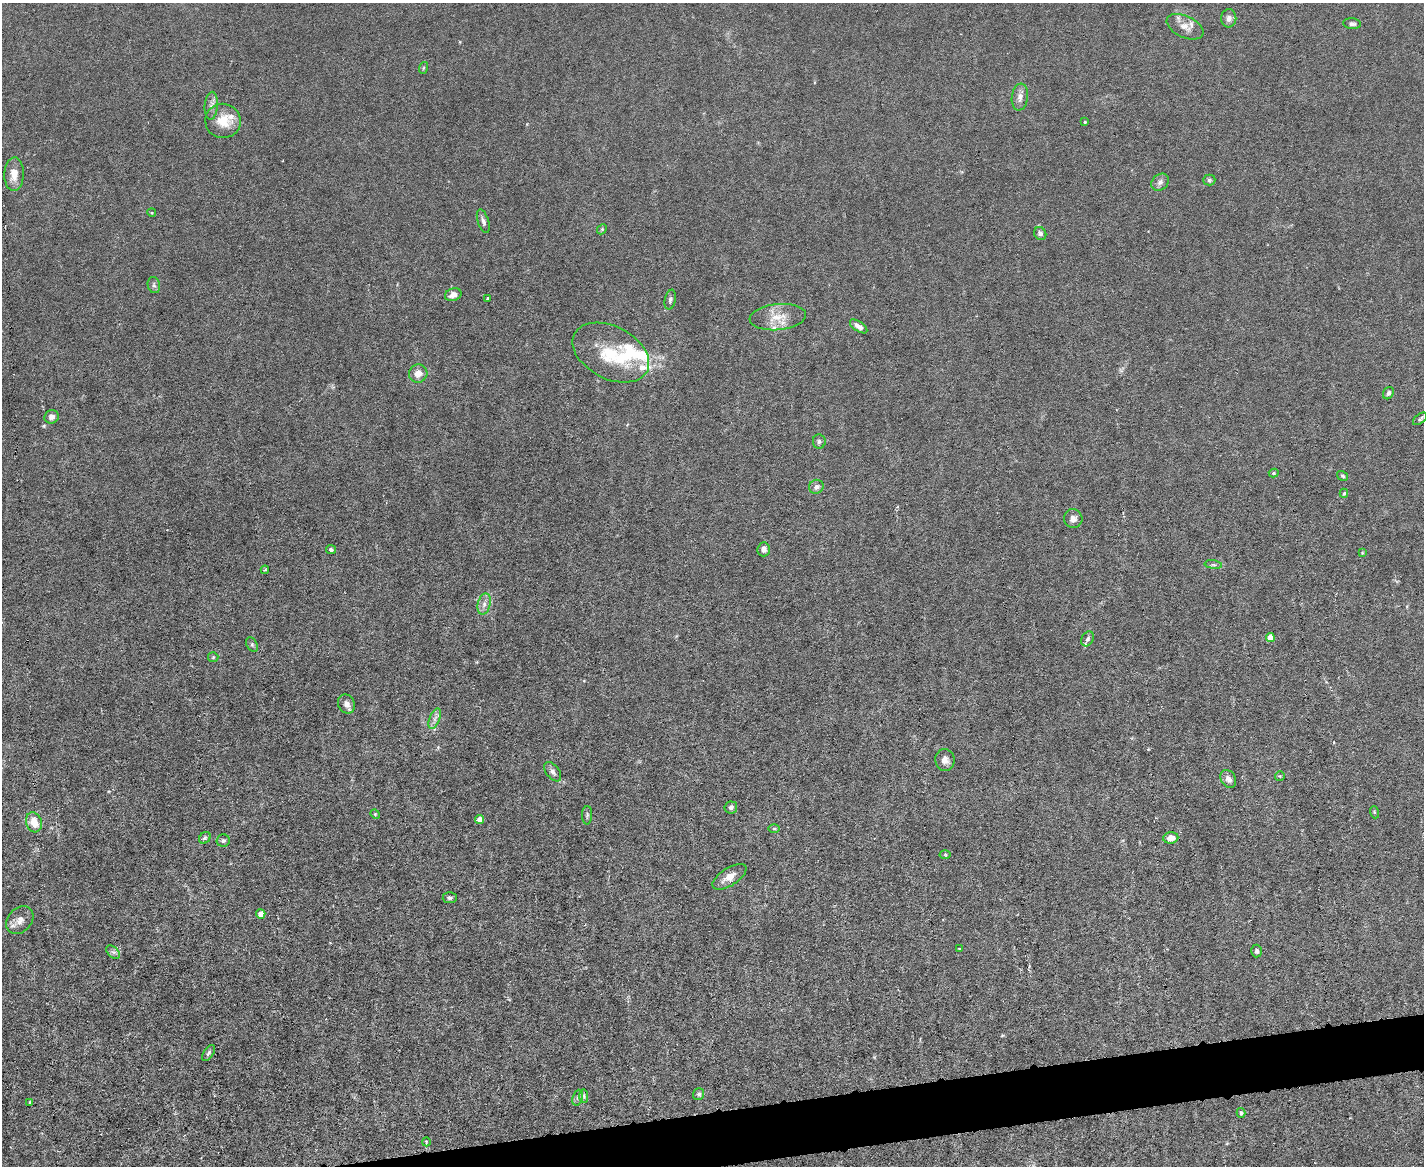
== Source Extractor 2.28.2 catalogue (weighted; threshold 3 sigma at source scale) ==
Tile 5 of 3 x 4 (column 2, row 2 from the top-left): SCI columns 1660-3081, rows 2329-3492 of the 4630 x 4656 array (HDU 1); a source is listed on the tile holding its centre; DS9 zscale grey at full resolution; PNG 1426 x 1168 px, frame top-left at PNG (2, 3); each listed source drawn as its Kron ellipse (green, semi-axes under 4 px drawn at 4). Shown black and unused: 3% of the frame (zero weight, under 3 of 6 exposures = <1% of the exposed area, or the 3 px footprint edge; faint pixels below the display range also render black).
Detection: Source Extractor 2.28.2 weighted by HDU 2 'WHT'; one run over the whole footprint, this tile lists its part. Background 0.0197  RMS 0.0027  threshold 0.0112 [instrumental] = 3 sigma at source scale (4.09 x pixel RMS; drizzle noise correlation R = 1.36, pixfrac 0.8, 0.05/0.05 arcsec/px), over >= 5 px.
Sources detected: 79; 6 inside a brighter listed object's ellipse — not listed separately; the other 73 listed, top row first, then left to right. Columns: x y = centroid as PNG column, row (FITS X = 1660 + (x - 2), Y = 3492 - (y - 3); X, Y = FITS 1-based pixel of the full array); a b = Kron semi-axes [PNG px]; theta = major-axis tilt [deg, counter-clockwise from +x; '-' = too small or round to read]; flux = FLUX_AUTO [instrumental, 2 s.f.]
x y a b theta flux
1229 18 9 7 89 1.3
1352 24 9 5 -6 0.72
1185 27 19 11 -25 2.6
423 68 6 4 71 0.35
1020 97 13 8 83 1.6
211 106 14 6 86 1.2
223 121 18 17 - 5.1
1085 122 3 2 - 0.23
14 174 17 9 88 3
1209 180 6 5 - 0.45
1160 182 10 7 44 1.1
152 213 4 3 - 0.21
483 221 12 5 -72 0.95
602 229 6 4 46 0.34
1040 233 7 6 - 0.8
154 285 8 6 -77 0.7
453 295 8 6 20 1.7
488 298 3 2 - 0.2
670 300 10 5 77 0.63
778 317 28 13 5 4.8
859 326 10 5 -34 1.5
611 353 41 26 -27 13
418 373 9 9 - 2.3
1388 393 6 5 - 0.83
52 417 7 6 - 1
1420 419 8 4 36 0.47
819 441 7 6 - 0.65
1274 473 5 4 - 0.41
1343 476 6 4 -32 0.45
816 487 7 6 - 1.1
1344 493 4 3 - 0.43
1073 519 9 9 - 1.3
764 549 7 6 - 1.1
331 550 5 4 - 0.6
1362 553 4 3 - 0.22
1213 565 8 4 -8 0.57
265 570 4 3 - 0.29
484 604 10 6 76 1.4
1270 638 4 4 - 4.4
1088 639 8 6 59 0.79
252 644 8 5 -64 0.52
213 657 5 5 - 0.35
346 704 10 8 -60 1.3
435 719 11 5 68 1
945 760 11 9 -81 1.5
553 772 11 6 -52 0.98
1280 776 5 5 - 0.33
1228 779 9 7 -58 1.4
731 807 6 6 - 0.75
1374 812 6 4 -71 0.3
375 814 5 4 - 0.26
587 815 9 5 89 0.55
479 819 4 4 - 2.2
34 822 10 8 -73 3.3
774 828 6 4 -1 0.33
205 838 6 5 - 0.55
1171 838 7 5 5 2.3
223 841 7 6 - 0.58
945 854 5 3 - 0.28
729 877 19 8 32 2.7
450 898 7 5 4 0.55
261 914 4 4 - 2.5
20 920 15 11 49 2.2
959 948 3 2 - 0.22
1257 951 6 5 - 0.65
113 952 8 5 -43 0.77
208 1053 9 4 54 0.54
699 1094 6 5 - 0.56
584 1096 7 4 -89 0.64
578 1098 8 5 71 0.72
30 1102 4 3 - 0.26
1241 1113 5 4 - 0.44
426 1142 4 3 - 0.23